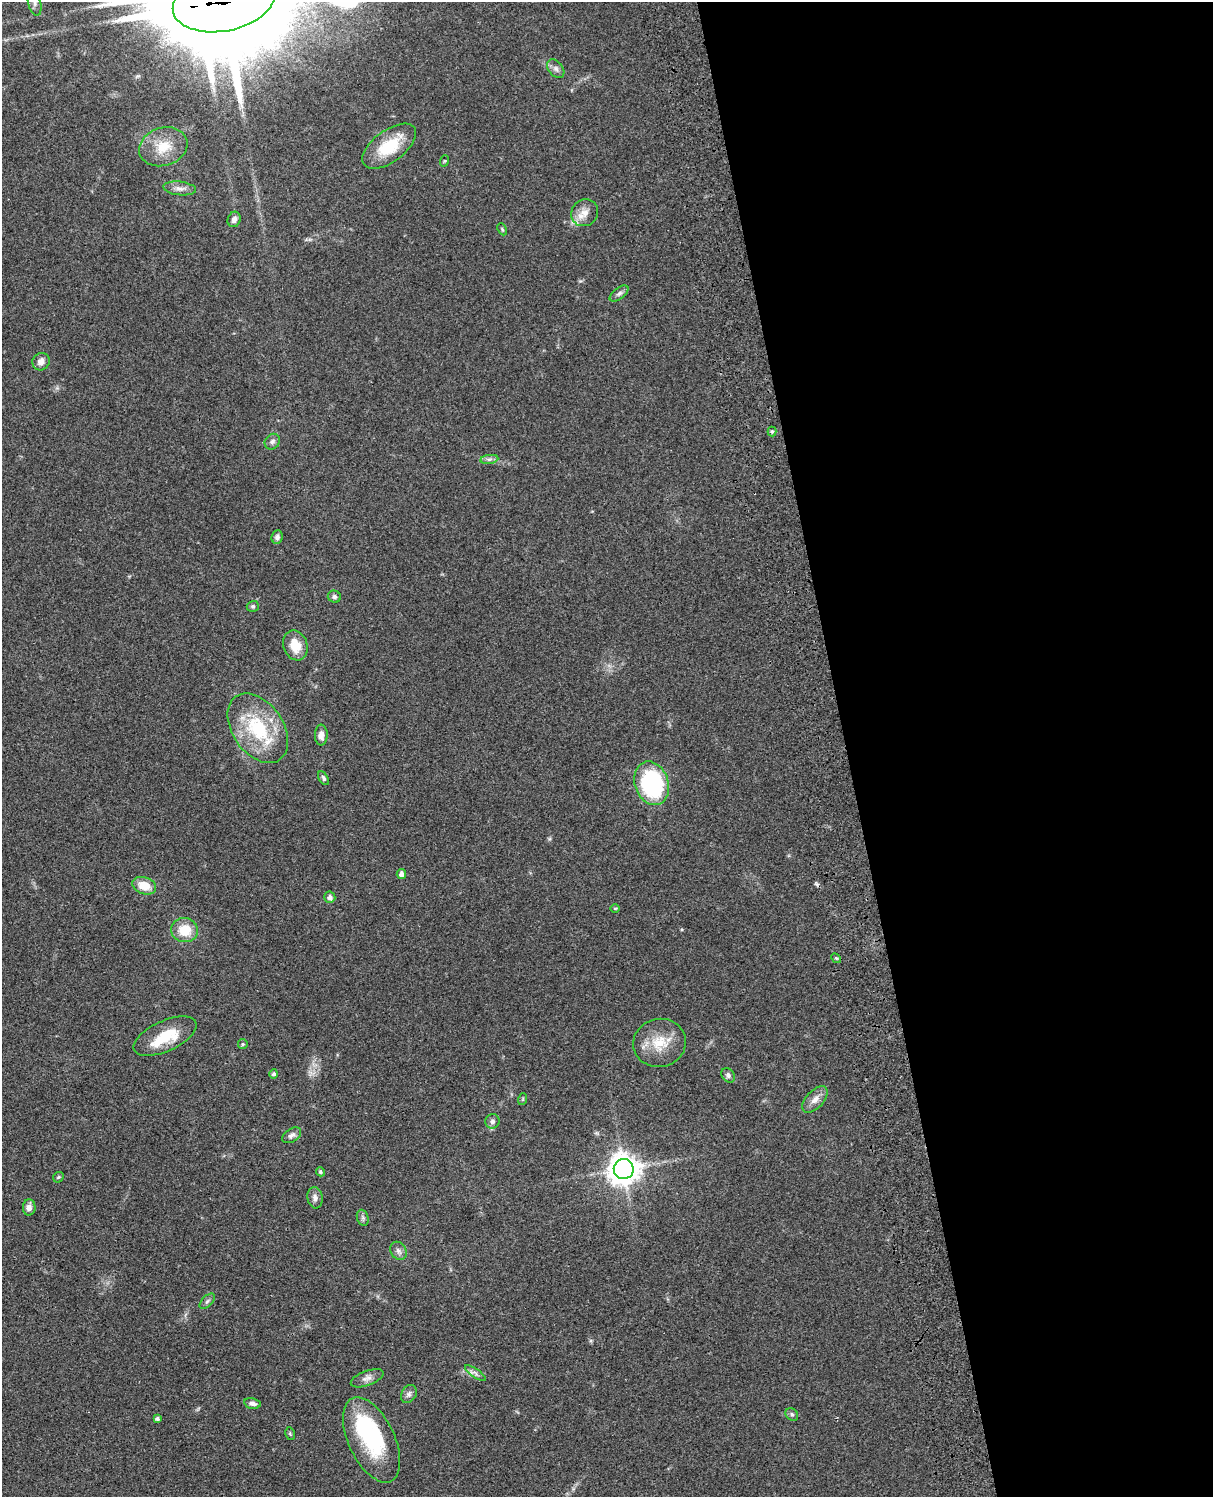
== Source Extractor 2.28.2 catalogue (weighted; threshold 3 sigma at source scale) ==
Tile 8 of 4 x 3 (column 4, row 2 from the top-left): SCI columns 3755-4965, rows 1772-3266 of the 5083 x 4925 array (HDU 1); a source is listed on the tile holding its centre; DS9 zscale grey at full resolution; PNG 1215 x 1499 px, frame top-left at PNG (2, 2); each listed source drawn as its Kron ellipse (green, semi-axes under 4 px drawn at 4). Shown black and unused: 30% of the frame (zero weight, under 3 of 4 exposures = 6% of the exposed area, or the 3 px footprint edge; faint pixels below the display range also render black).
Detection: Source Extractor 2.28.2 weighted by HDU 2 'WHT'; one run over the whole footprint, this tile lists its part. Background 0.0782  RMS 0.0059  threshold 0.0266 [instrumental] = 3 sigma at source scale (4.5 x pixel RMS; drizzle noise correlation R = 1.50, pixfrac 1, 0.05/0.05 arcsec/px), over >= 5 px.
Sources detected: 58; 2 inside a brighter object's white glare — neither listed nor drawn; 2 inside a brighter listed object's ellipse — not listed separately; the other 54 listed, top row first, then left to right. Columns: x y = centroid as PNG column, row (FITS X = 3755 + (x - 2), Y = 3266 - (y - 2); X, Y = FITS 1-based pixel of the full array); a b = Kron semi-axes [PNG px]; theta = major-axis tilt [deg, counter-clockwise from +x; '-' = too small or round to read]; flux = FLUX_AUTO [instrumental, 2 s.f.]
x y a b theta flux
224 2 51 29 11 14000
35 3 13 6 -76 2.6
556 69 10 7 -52 2.4
389 146 31 15 36 23
163 147 24 19 18 15
444 161 6 3 71 0.65
180 188 16 6 -6 3.4
585 213 14 13 - 6.1
234 219 8 6 70 3
502 229 6 4 -65 0.76
619 294 11 5 37 1.8
41 362 9 8 - 3.6
772 431 5 4 - 0.84
272 442 8 7 - 2
489 459 9 4 8 1.7
277 537 7 5 83 2.2
334 597 6 6 - 1.5
253 606 6 5 - 0.99
295 645 15 12 -68 11
258 728 38 25 -55 41
321 735 10 6 87 3.8
323 778 7 4 -60 1.2
652 783 22 16 -70 75
401 874 5 4 - 2.6
144 886 12 8 -19 10
330 897 5 5 - 2.3
615 908 5 3 - 0.5
185 930 13 12 - 14
836 958 5 4 - 0.77
165 1036 34 15 24 21
659 1043 26 24 12 17
243 1044 5 4 - 0.76
274 1074 4 4 - 1.3
728 1075 8 6 -52 1.7
523 1099 6 3 71 0.6
815 1099 16 8 48 4.6
492 1121 7 7 - 2.4
292 1135 10 6 33 2.3
624 1169 10 10 - 820
320 1172 4 4 - 1.1
58 1177 6 4 44 0.74
315 1198 11 7 -80 2.7
29 1207 8 6 87 3.6
363 1218 8 5 -72 1.5
398 1251 9 7 -58 2.6
207 1301 9 5 45 1.5
475 1373 12 4 -34 1.8
367 1378 17 7 20 3.4
409 1394 9 7 59 2.1
252 1403 8 5 -11 2.3
792 1414 7 5 -44 1.3
157 1419 4 3 - 1.6
290 1434 6 4 -79 0.77
372 1440 46 23 -65 51
Overlapping masked pixels (flux is a lower limit): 1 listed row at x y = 224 2
Isophote crosses this tile's border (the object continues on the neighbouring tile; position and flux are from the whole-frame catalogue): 2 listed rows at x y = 224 2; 35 3